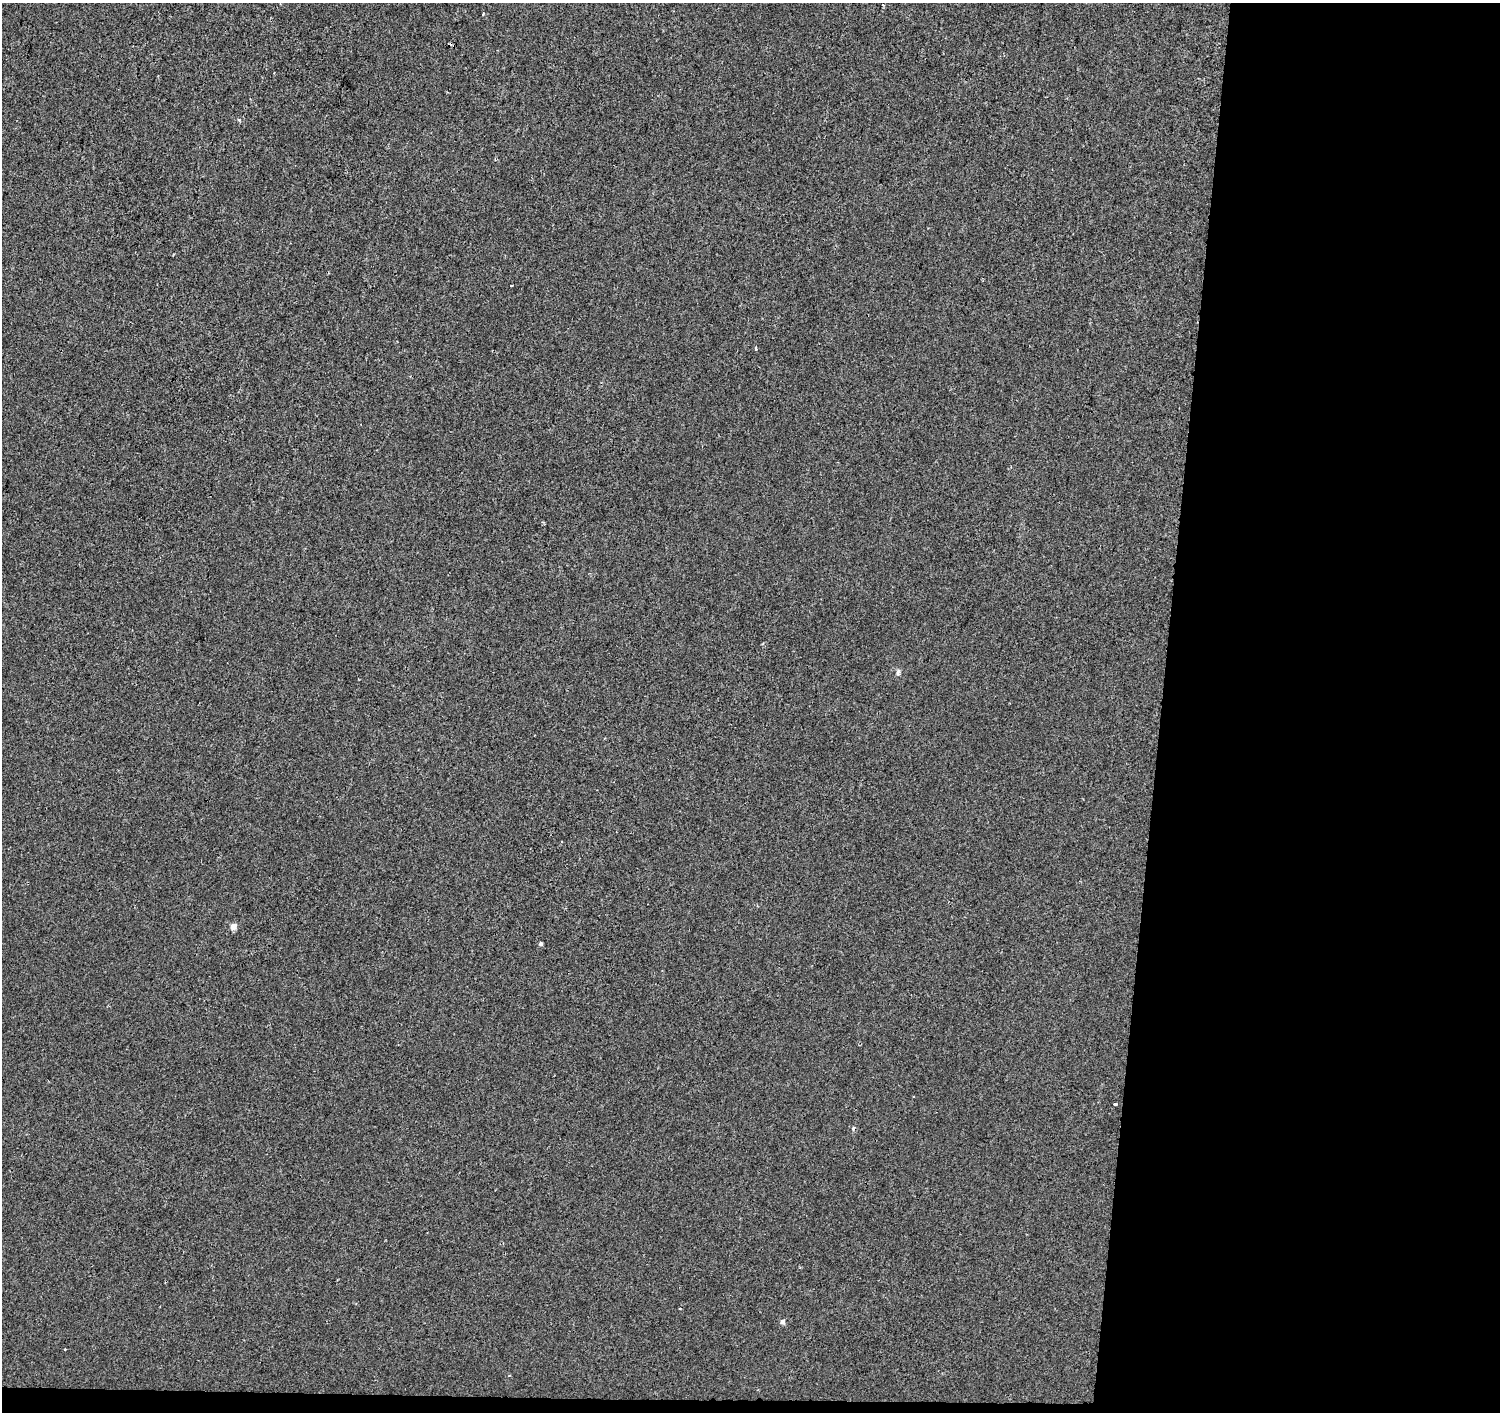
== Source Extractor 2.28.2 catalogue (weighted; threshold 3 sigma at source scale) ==
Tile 9 of 3 x 3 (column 3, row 3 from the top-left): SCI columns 3005-4502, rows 282-1691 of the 4502 x 4738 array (HDU 1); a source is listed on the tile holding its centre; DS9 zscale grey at full resolution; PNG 1502 x 1414 px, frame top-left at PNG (2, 3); no overlay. Shown black and unused: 23% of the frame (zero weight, under 2 of 3 exposures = <1% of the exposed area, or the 3 px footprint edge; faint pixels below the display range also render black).
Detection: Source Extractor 2.28.2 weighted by HDU 2 'WHT'; one run over the whole footprint, this tile lists its part. Background -7.82e-04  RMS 0.0042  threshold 0.0187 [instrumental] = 3 sigma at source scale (4.5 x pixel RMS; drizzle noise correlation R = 1.50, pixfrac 1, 0.0396/0.0396 arcsec/px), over >= 5 px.
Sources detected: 12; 1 cosmic-ray / hot-pixel residue — not listed; the other 11 listed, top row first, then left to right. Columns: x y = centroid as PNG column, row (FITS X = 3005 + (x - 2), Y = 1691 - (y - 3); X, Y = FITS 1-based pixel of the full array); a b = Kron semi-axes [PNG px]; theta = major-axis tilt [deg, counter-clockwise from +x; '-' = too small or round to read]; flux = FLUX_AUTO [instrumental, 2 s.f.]
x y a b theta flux
483 14 4 3 - 0.69
239 120 4 3 - 0.47
512 285 3 3 - 1.5
756 349 4 3 - 0.64
898 672 8 5 87 1
233 926 5 4 - 4
541 944 4 4 - 0.83
1115 1104 4 3 - 1.1
853 1128 5 4 - 0.7
680 1309 3 2 - 0.32
782 1322 5 4 - 1.9